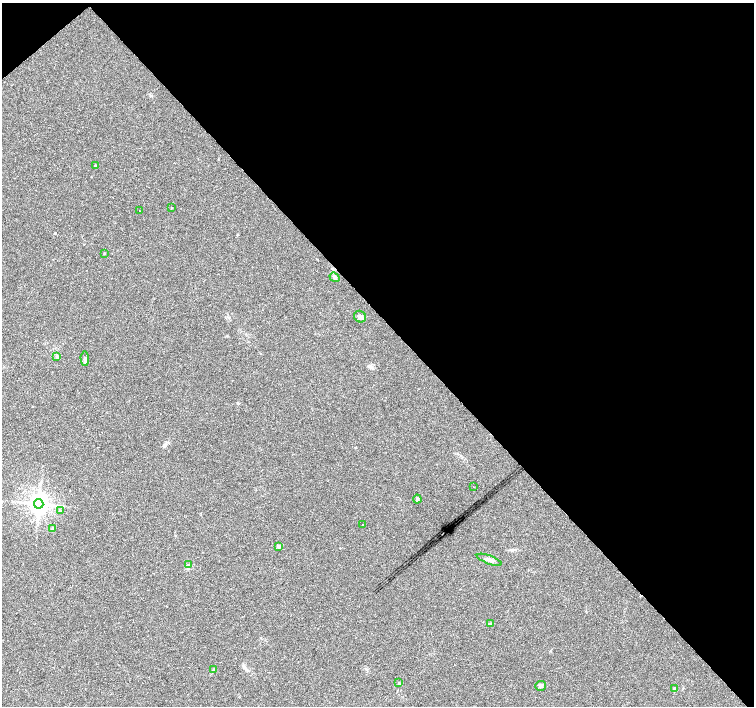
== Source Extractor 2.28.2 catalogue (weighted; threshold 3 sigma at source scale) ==
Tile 3 of 4 x 4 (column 3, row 1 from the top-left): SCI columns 3013-4516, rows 4433-5839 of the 6020 x 5987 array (HDU 1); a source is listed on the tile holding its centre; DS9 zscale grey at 2 x 2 block average (1 PNG px = mean of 2 x 2 image px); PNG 756 x 708 px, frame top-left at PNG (2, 3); each listed source drawn as its Kron ellipse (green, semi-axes under 4 px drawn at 4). Shown black and unused: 46% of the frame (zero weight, under 2 of 3 exposures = <1% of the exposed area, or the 3 px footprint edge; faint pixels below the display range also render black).
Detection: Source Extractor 2.28.2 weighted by HDU 2 'WHT'; one run over the whole footprint, this tile lists its part. Background 0.0335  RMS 0.0046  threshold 0.0208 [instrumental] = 3 sigma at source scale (4.5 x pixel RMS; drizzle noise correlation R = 1.50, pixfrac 1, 0.0396/0.0396 arcsec/px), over >= 5 px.
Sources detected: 22; all 22 listed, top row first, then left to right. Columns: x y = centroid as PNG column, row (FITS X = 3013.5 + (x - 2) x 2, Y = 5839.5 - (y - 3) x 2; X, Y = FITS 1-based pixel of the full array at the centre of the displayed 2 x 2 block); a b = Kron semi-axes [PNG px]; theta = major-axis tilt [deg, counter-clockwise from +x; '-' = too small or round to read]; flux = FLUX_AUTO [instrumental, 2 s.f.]
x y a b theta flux
95 166 2 2 - 2.6
171 208 2 2 - 0.55
139 211 2 2 - 0.69
104 253 2 2 - 0.77
335 277 5 4 - 1.9
360 317 6 5 - 3.9
57 357 3 3 - 1.3
85 358 7 4 -87 2.8
473 487 2 2 - 0.59
417 499 4 3 - 1.6
39 504 5 4 - 880
60 510 3 2 - 0.74
362 524 2 2 - 0.5
53 529 3 2 - 7.4
278 546 3 2 - 5
489 560 13 4 -20 4.6
189 565 3 2 - 0.91
490 623 4 2 - 1
214 669 3 2 - 0.83
399 683 3 2 - 0.77
540 686 5 5 - 2.3
675 688 4 3 - 1.6
Diffuse or blended objects may show on this block-average render without a row.